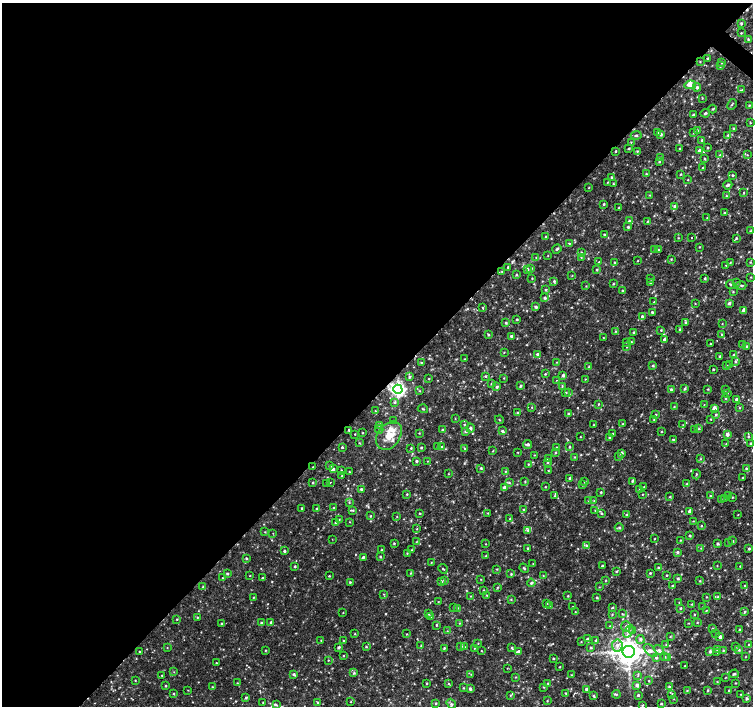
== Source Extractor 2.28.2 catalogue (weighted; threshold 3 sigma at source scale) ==
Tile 5 of 4 x 4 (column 1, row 2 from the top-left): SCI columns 1-1502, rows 2982-4388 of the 6016 x 6028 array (HDU 1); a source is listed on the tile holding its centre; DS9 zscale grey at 2 x 2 block average (1 PNG px = mean of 2 x 2 image px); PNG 755 x 708 px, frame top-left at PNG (2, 3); each listed source drawn as its Kron ellipse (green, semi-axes under 4 px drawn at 4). Shown black and unused: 55% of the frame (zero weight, under 2 of 3 exposures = <1% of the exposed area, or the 3 px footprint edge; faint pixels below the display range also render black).
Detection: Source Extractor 2.28.2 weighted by HDU 2 'WHT'; one run over the whole footprint, this tile lists its part. Background 0.0049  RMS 0.0029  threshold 0.0131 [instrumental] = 3 sigma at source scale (4.5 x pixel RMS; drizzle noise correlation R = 1.50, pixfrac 1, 0.0396/0.0396 arcsec/px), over >= 5 px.
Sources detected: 572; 1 too faint to see at this stretch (2 x 2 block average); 2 cosmic-ray / hot-pixel residue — neither listed nor drawn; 14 inside a brighter listed object's ellipse — not listed separately; of the other 555, all 500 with FLUX_AUTO >= 0.311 (the completeness limit of this list) listed and drawn (55 fainter detections not listed), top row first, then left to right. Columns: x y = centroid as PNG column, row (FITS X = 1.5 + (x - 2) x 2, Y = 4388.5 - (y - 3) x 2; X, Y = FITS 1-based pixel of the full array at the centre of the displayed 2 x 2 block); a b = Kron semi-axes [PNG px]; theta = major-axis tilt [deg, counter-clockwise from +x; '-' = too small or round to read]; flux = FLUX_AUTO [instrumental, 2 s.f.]
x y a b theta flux
741 23 3 3 - 0.84
741 33 3 2 - 0.48
748 39 3 3 - 0.56
707 58 2 2 - 0.8
700 62 2 2 - 0.41
722 63 3 2 - 0.8
720 66 3 3 - 0.74
690 85 6 3 11 3.3
697 87 4 3 - 1.8
742 90 3 3 - 0.68
702 98 3 2 - 0.39
732 104 5 2 - 0.81
749 105 3 2 - 0.6
712 109 4 3 - 0.84
705 113 5 3 - 1.1
693 115 2 2 - 1.2
750 123 3 2 - 0.48
734 128 3 3 - 0.71
697 130 3 3 - 0.6
658 132 3 3 - 0.61
694 132 3 3 - 0.69
661 134 3 3 - 1.8
636 135 5 3 - 1.1
728 135 4 3 - 1.1
702 140 3 3 - 0.68
631 142 3 2 - 0.35
707 148 2 2 - 0.68
629 149 3 2 - 0.66
680 149 2 2 - 0.48
615 151 2 2 - 0.69
637 151 3 3 - 0.56
700 151 3 3 - 3.6
720 155 3 3 - 0.54
747 155 2 2 - 0.39
660 158 2 2 - 0.42
705 159 3 3 - 0.71
659 162 3 3 - 0.65
702 168 3 3 - 0.6
646 174 2 2 - 0.68
680 174 2 2 - 0.57
732 175 3 3 - 0.67
611 177 3 2 - 0.56
688 180 3 2 - 0.32
608 182 3 2 - 0.43
613 184 3 2 - 0.51
728 185 5 3 - 1.4
589 188 2 2 - 0.41
744 192 3 2 - 0.4
650 195 3 2 - 0.49
726 196 3 2 - 0.48
604 204 3 2 - 0.77
675 207 4 3 - 3.3
619 208 2 2 - 0.48
724 213 3 2 - 0.53
707 217 2 2 - 0.35
629 221 3 3 - 1
648 221 3 2 - 0.47
628 227 3 3 - 0.87
750 231 3 2 - 0.5
604 234 3 2 - 0.66
545 237 3 2 - 0.54
678 238 2 2 - 0.38
691 238 2 2 - 0.98
736 238 3 3 - 0.77
569 244 3 2 - 0.53
699 247 2 2 - 0.41
557 249 5 2 - 0.97
654 249 3 2 - 0.46
658 250 3 3 - 0.77
581 252 3 2 - 0.54
548 256 2 2 - 0.31
536 257 3 2 - 0.33
581 257 3 2 - 0.44
671 259 3 2 - 0.44
638 261 2 2 - 0.38
599 262 2 2 - 0.46
615 262 3 2 - 0.59
750 262 3 2 - 0.53
730 263 2 2 - 0.43
726 265 2 2 - 1.3
508 267 2 2 - 0.66
531 268 4 3 - 0.98
527 269 4 4 - 1.6
597 270 2 2 - 0.71
502 272 3 3 - 0.6
516 275 3 2 - 0.62
572 276 3 2 - 0.32
751 277 3 2 - 0.37
532 278 3 2 - 0.41
705 278 3 2 - 0.77
651 279 3 2 - 0.52
554 281 3 3 - 0.95
736 282 3 2 - 0.54
650 283 4 3 - 0.78
613 284 3 2 - 0.55
730 284 4 2 - 0.6
741 285 5 3 - 0.82
586 286 2 2 - 0.4
546 290 3 2 - 0.77
622 291 3 2 - 0.52
733 292 3 2 - 0.43
545 298 3 3 - 1.3
654 302 4 2 - 0.41
695 303 2 2 - 0.38
729 303 3 3 - 1.3
536 307 3 3 - 1.2
483 308 3 2 - 0.56
744 310 3 3 - 3.6
652 312 2 2 - 0.8
642 316 3 3 - 1.3
517 319 2 2 - 0.66
686 322 3 3 - 0.81
506 323 3 3 - 0.73
722 324 3 2 - 0.39
680 329 3 3 - 0.64
661 330 3 2 - 0.54
615 331 3 3 - 0.56
634 332 3 2 - 0.96
488 334 3 2 - 0.91
722 334 3 3 - 0.87
511 336 3 3 - 1.1
603 338 2 2 - 0.37
664 339 3 2 - 1.9
626 342 3 2 - 0.39
631 342 2 2 - 0.34
710 344 2 2 - 0.47
743 344 3 3 - 1.1
746 346 3 3 - 0.74
627 347 2 2 - 0.35
504 352 2 2 - 0.36
537 354 3 3 - 1
733 355 3 3 - 0.68
720 356 3 2 - 0.75
464 359 2 2 - 0.34
557 362 3 2 - 0.41
735 362 4 3 - 0.76
421 363 3 3 - 0.53
730 365 3 2 - 0.46
653 366 3 2 - 0.9
727 366 3 3 - 0.57
589 367 3 3 - 0.74
713 369 2 2 - 0.59
545 374 3 2 - 0.54
563 375 3 3 - 1.7
485 376 3 3 - 0.71
409 377 4 3 - 1
504 378 3 2 - 0.44
429 379 2 2 - 0.42
585 379 2 2 - 0.34
556 380 2 2 - 1.5
491 384 2 2 - 0.45
520 386 4 3 - 0.85
562 386 3 2 - 0.59
496 387 4 3 - 0.86
398 389 5 4 - 220
671 389 3 3 - 1.1
685 389 3 3 - 0.97
708 389 3 3 - 0.49
725 390 3 2 - 0.48
419 391 3 2 - 0.45
566 392 3 2 - 0.59
568 392 3 2 - 0.5
727 393 2 2 - 0.36
725 398 3 2 - 0.54
737 400 3 3 - 2.7
395 402 3 3 - 1
598 404 3 2 - 0.48
704 405 3 2 - 0.39
532 407 2 2 - 0.4
674 407 3 3 - 0.52
714 408 3 3 - 5.9
739 408 3 2 - 0.4
423 409 5 2 - 0.48
375 411 3 2 - 0.41
517 413 2 2 - 0.67
568 414 3 3 - 0.65
656 414 3 2 - 0.4
716 415 3 3 - 0.75
455 419 3 2 - 0.33
654 419 2 2 - 0.39
711 419 2 2 - 0.37
499 420 4 2 - 0.4
394 421 2 2 - 0.39
623 424 4 3 - 0.69
379 425 3 2 - 0.67
464 425 3 2 - 0.38
594 425 3 2 - 0.32
683 425 3 2 - 0.44
470 428 4 3 - 1.2
699 428 3 3 - 0.6
379 429 4 3 - 0.92
349 430 2 2 - 0.59
442 430 2 2 - 0.73
695 430 2 2 - 0.44
502 431 4 3 - 1.3
466 432 4 3 - 0.78
661 432 2 2 - 0.5
363 433 2 2 - 0.46
419 433 3 2 - 0.42
355 434 2 2 - 0.4
613 434 3 2 - 0.46
727 434 3 3 - 2.3
389 436 16 11 53 12
748 436 3 3 - 0.72
580 437 2 2 - 0.35
609 438 3 3 - 0.64
673 440 3 2 - 1.2
359 443 3 2 - 0.39
750 443 3 2 - 0.65
528 444 4 2 - 1.6
726 444 2 2 - 0.38
438 446 3 2 - 0.74
342 447 3 2 - 0.75
421 447 3 2 - 0.8
442 447 3 3 - 0.59
569 447 3 2 - 0.77
411 448 3 2 - 0.54
464 448 3 2 - 0.44
556 448 2 2 - 0.8
493 451 3 2 - 0.41
518 452 3 2 - 0.35
555 453 3 2 - 0.64
621 453 3 3 - 1.8
534 455 2 2 - 0.35
575 457 2 2 - 0.45
619 457 3 3 - 0.69
548 459 3 2 - 0.91
700 459 3 2 - 0.54
416 461 3 2 - 1.1
427 461 3 2 - 0.36
548 462 3 3 - 0.72
528 464 2 2 - 0.54
329 466 3 3 - 0.6
313 467 2 2 - 0.44
481 468 3 3 - 0.82
333 469 3 3 - 1.1
746 469 4 3 - 0.79
341 470 2 2 - 0.59
548 470 2 2 - 0.35
505 471 3 2 - 0.53
349 472 2 2 - 0.49
448 474 2 2 - 0.36
696 474 5 2 - 0.57
342 476 2 2 - 0.39
570 478 3 2 - 0.96
743 478 2 2 - 0.53
525 481 3 2 - 0.54
632 481 3 3 - 0.73
585 482 3 2 - 0.68
313 483 2 2 - 0.67
326 483 2 2 - 0.32
330 483 2 2 - 0.45
509 483 4 3 - 0.78
687 484 3 2 - 0.61
583 485 3 2 - 0.45
545 487 2 2 - 0.47
644 487 2 2 - 0.62
504 488 3 3 - 2.6
361 489 3 2 - 0.87
639 490 3 2 - 0.42
601 492 2 2 - 0.63
407 494 2 2 - 0.59
642 494 2 2 - 0.36
555 496 3 3 - 0.6
710 496 3 2 - 0.56
728 496 3 2 - 0.68
670 497 3 2 - 0.59
732 497 3 2 - 0.38
724 498 3 3 - 0.6
721 500 3 2 - 0.43
589 501 3 2 - 0.57
594 501 3 2 - 0.4
349 502 3 3 - 0.45
302 508 2 2 - 0.72
316 508 3 2 - 0.46
334 508 2 2 - 0.45
353 510 3 2 - 0.55
523 510 3 3 - 0.74
595 510 2 2 - 0.37
689 511 3 3 - 1.3
420 513 3 2 - 0.55
488 513 2 2 - 0.49
602 513 3 3 - 0.64
627 515 3 3 - 1
738 515 3 2 - 0.33
370 516 2 2 - 0.47
397 516 2 2 - 0.32
339 519 3 2 - 0.39
510 519 4 3 - 1.1
693 521 3 2 - 0.37
350 522 3 2 - 0.33
335 523 3 2 - 0.52
701 526 2 2 - 0.47
619 527 4 3 - 1
417 529 3 2 - 0.42
528 530 4 3 - 1.2
265 532 2 2 - 0.39
273 533 3 2 - 0.33
690 536 3 2 - 0.86
332 539 2 2 - 0.32
655 539 3 2 - 0.36
680 540 2 2 - 0.43
733 541 2 2 - 0.62
416 542 3 2 - 0.36
394 543 2 2 - 0.61
729 543 2 2 - 0.36
485 544 3 2 - 0.34
718 544 3 2 - 1
586 545 3 3 - 1
528 548 3 3 - 0.75
701 548 3 2 - 0.38
749 548 3 2 - 0.91
382 550 2 2 - 0.35
411 550 3 2 - 0.45
284 551 2 2 - 1.2
677 552 3 3 - 1.1
407 553 3 2 - 0.46
486 556 4 2 - 0.61
363 557 3 3 - 1.1
380 557 3 2 - 0.6
246 558 3 2 - 0.9
431 562 3 2 - 0.32
533 564 3 2 - 0.51
717 565 3 2 - 0.31
295 566 3 2 - 0.78
602 566 2 2 - 1.3
740 566 2 2 - 0.44
658 567 3 3 - 0.65
524 568 5 2 - 0.73
443 569 5 2 - 0.62
497 569 3 2 - 0.49
616 572 4 2 - 0.55
411 573 3 2 - 0.47
650 573 2 2 - 0.79
227 574 3 2 - 0.93
511 574 3 3 - 0.73
667 575 2 2 - 0.63
250 576 2 2 - 0.35
329 576 2 2 - 0.54
543 576 2 2 - 0.44
222 578 2 2 - 0.37
262 578 2 2 - 0.87
481 579 2 2 - 0.35
678 579 3 2 - 0.82
444 580 4 3 - 0.66
606 580 3 2 - 0.41
441 581 3 3 - 0.81
700 581 3 2 - 0.48
350 582 2 2 - 0.67
531 583 4 3 - 0.93
672 586 3 2 - 0.57
745 586 3 2 - 0.78
203 587 3 2 - 0.39
497 587 4 2 - 0.55
599 587 3 2 - 0.32
483 590 3 2 - 0.44
383 594 3 3 - 0.44
487 595 3 2 - 0.42
471 596 3 2 - 0.38
568 596 3 2 - 0.57
253 597 2 2 - 0.37
597 597 3 3 - 0.72
706 597 3 2 - 0.39
718 597 3 3 - 0.7
511 599 3 2 - 0.49
438 602 3 2 - 0.33
679 602 2 2 - 0.36
546 603 3 2 - 0.78
692 604 3 2 - 0.47
550 605 4 2 - 0.47
453 607 3 2 - 0.39
573 607 3 2 - 0.47
612 607 3 2 - 0.67
703 607 3 2 - 0.52
457 608 3 3 - 0.62
680 608 3 2 - 0.7
706 611 3 2 - 0.44
575 612 3 2 - 0.38
745 612 4 3 - 0.66
343 613 3 2 - 0.32
428 614 3 3 - 0.83
612 614 3 2 - 0.5
622 614 3 3 - 0.51
694 614 2 2 - 0.48
431 616 3 3 - 0.99
197 617 2 2 - 0.55
177 619 2 2 - 0.46
271 622 2 2 - 0.96
697 622 3 2 - 0.51
221 623 2 2 - 0.54
261 623 3 3 - 1.1
459 623 2 2 - 0.4
688 623 3 2 - 0.36
436 625 2 2 - 0.59
610 626 2 2 - 0.34
626 627 5 5 - 2.2
713 629 3 2 - 0.7
739 629 3 2 - 0.49
633 630 4 4 - 1.5
447 631 3 2 - 0.32
628 631 7 3 57 2
355 634 2 2 - 0.47
407 634 3 2 - 0.43
716 634 3 2 - 0.39
670 637 3 2 - 0.41
720 637 3 2 - 2.2
587 639 3 3 - 1.3
640 639 4 4 - 1.3
321 640 4 2 - 0.34
596 640 3 2 - 0.78
343 641 2 2 - 0.66
581 642 3 2 - 0.34
478 643 2 2 - 0.34
749 644 3 3 - 0.53
617 645 6 5 - 3.1
666 645 3 2 - 0.47
421 646 3 2 - 0.37
461 646 3 3 - 0.72
339 647 3 2 - 1.1
366 647 3 2 - 0.61
464 647 4 3 - 0.95
735 647 3 2 - 0.38
167 648 2 2 - 0.31
444 648 3 2 - 0.67
474 648 2 2 - 0.35
512 648 4 2 - 0.68
591 648 2 2 - 0.87
717 649 3 3 - 0.84
265 650 2 2 - 0.52
659 650 6 4 -40 1.6
723 650 2 2 - 0.53
739 650 4 3 - 1.1
139 651 2 2 - 0.4
481 651 2 2 - 0.33
650 651 8 4 -45 2.3
710 651 3 3 - 1.4
519 652 4 3 - 2.9
629 652 6 6 - 1200
717 652 3 2 - 0.43
343 656 2 2 - 0.41
656 657 4 3 - 1.1
664 657 3 3 - 0.82
745 657 2 2 - 0.32
668 658 3 3 - 0.75
553 659 3 2 - 0.63
328 660 3 2 - 0.47
216 663 3 2 - 0.49
685 666 2 2 - 0.54
559 667 3 2 - 0.39
507 668 2 2 - 0.31
174 672 3 2 - 0.37
354 673 3 3 - 0.8
294 674 3 3 - 1.2
471 674 3 2 - 0.35
734 674 5 3 - 1
162 675 2 2 - 0.38
571 675 2 2 - 0.35
638 676 3 2 - 0.57
516 677 3 2 - 0.42
726 677 4 2 - 0.4
135 680 2 2 - 0.42
649 681 2 2 - 0.45
717 682 3 2 - 0.4
237 683 2 2 - 0.38
427 683 3 2 - 0.57
548 683 3 2 - 0.56
735 683 3 2 - 0.4
449 684 3 2 - 0.44
637 685 3 3 - 2.6
166 686 2 2 - 0.64
212 687 3 3 - 0.61
544 687 3 3 - 0.56
669 687 3 3 - 1.1
463 688 3 2 - 0.49
470 689 3 3 - 1.4
586 689 3 2 - 1.4
188 690 2 2 - 0.32
687 690 2 2 - 0.49
708 690 3 2 - 0.71
729 690 3 2 - 0.54
566 693 2 2 - 0.63
174 694 3 3 - 0.58
616 694 4 3 - 0.8
741 694 2 2 - 0.37
510 695 3 3 - 0.57
638 695 3 2 - 1
672 695 4 3 - 0.7
594 696 3 3 - 0.86
246 698 3 3 - 0.79
747 698 3 3 - 1.2
674 699 3 2 - 0.32
547 701 2 2 - 0.43
318 702 3 3 - 0.83
351 702 2 2 - 0.34
263 703 2 2 - 0.51
436 703 3 2 - 0.57
451 704 5 4 - 1.3
661 704 2 2 - 0.74
276 705 4 3 - 0.79
642 705 3 2 - 0.58
Overlapping masked pixels (flux is a lower limit): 1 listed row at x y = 398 389
Isophote crosses this tile's border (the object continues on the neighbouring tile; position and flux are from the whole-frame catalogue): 1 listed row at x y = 451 704
Diffuse or blended objects may show on this block-average render without a row.